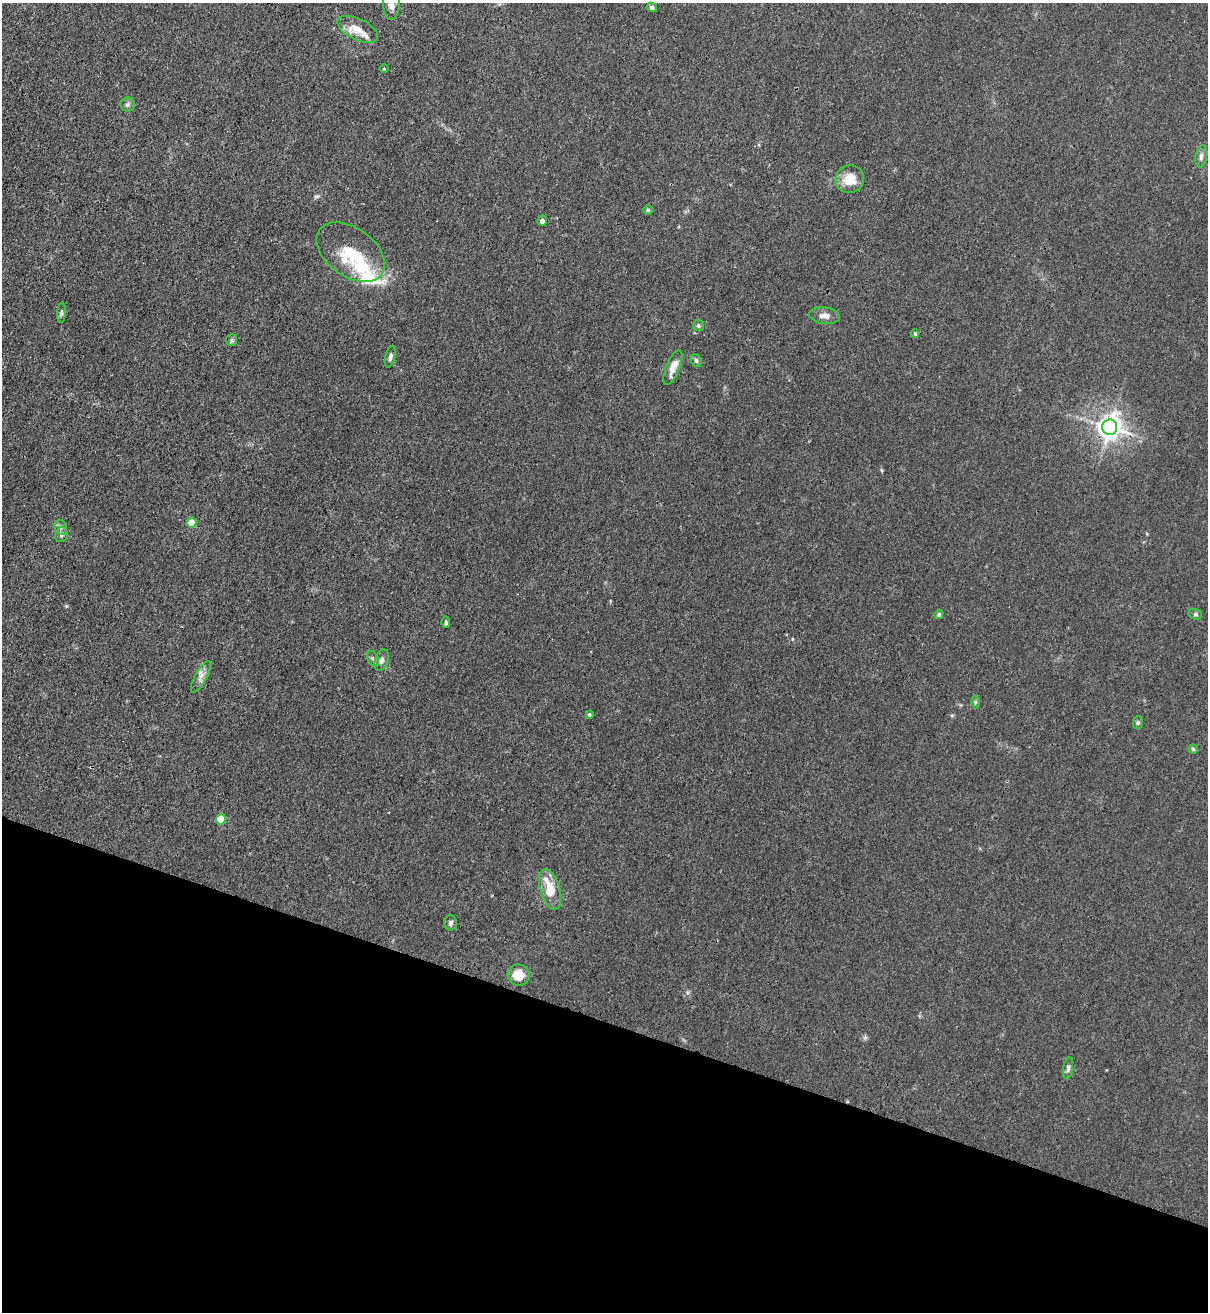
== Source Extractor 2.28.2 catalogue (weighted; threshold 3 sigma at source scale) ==
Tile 15 of 4 x 4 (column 3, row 4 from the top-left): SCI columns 2634-3839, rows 36-1345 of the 5387 x 5310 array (HDU 1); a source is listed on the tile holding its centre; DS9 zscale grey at full resolution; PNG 1210 x 1314 px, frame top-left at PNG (2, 3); each listed source drawn as its Kron ellipse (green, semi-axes under 4 px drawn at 4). Shown black and unused: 22% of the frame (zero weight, under 3 of 4 exposures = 7% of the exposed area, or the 3 px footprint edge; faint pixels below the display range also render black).
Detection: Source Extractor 2.28.2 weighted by HDU 2 'WHT'; one run over the whole footprint, this tile lists its part. Background 0.0294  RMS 0.0029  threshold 0.0133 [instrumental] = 3 sigma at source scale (4.5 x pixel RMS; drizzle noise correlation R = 1.50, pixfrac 1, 0.05/0.05 arcsec/px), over >= 5 px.
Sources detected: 41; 1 cosmic-ray / hot-pixel residue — neither listed nor drawn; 3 inside a brighter listed object's ellipse — not listed separately; the other 37 listed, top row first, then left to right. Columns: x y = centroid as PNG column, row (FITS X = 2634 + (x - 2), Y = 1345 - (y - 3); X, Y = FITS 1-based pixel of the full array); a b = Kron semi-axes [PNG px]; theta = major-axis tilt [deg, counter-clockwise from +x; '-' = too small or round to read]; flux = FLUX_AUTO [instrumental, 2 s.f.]
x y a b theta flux
391 4 16 8 89 3.3
652 7 5 4 - 0.75
358 29 22 10 -26 4.1
384 69 5 3 - 0.26
128 104 7 7 - 0.79
1201 156 11 5 81 1.2
850 179 14 14 - 5.3
648 210 5 5 - 0.42
542 221 5 4 - 1.3
350 252 38 24 -36 14
61 313 10 4 85 0.62
824 316 15 8 -8 2.1
698 326 5 5 - 0.53
915 333 4 3 - 0.44
232 340 6 5 - 0.52
390 357 11 5 75 0.85
696 360 6 5 - 0.58
673 367 18 6 67 3.2
1110 427 8 7 - 290
192 523 5 5 - 6
61 527 8 6 -68 0.84
61 535 7 6 - 0.93
1195 614 7 5 -15 0.53
939 615 4 4 - 0.95
446 622 6 3 -80 0.52
373 659 8 5 -62 0.76
382 660 11 6 73 1.2
201 677 18 6 61 1.9
975 702 6 4 90 0.42
589 714 4 3 - 0.45
1138 723 6 5 - 0.48
1193 749 4 4 - 0.38
221 819 5 5 - 10
550 889 21 9 -74 7.4
450 923 7 6 - 0.9
519 975 11 10 - 5.3
1068 1068 11 5 79 0.84
Overlapping masked pixels (flux is a lower limit): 1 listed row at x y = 1110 427
Isophote crosses this tile's border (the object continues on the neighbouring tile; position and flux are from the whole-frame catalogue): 1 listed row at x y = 391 4